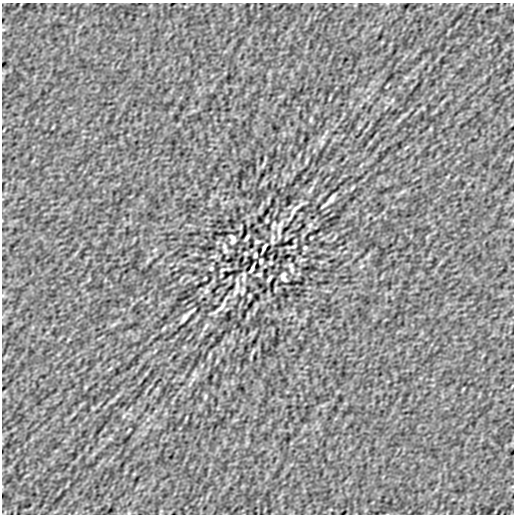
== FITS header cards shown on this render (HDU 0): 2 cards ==
NAXIS1  =                  512
NAXIS2  =                  512

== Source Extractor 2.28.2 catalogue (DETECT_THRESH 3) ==
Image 512 x 512 px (HDU 0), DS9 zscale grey, 1 PNG px = 1 image px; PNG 516 x 516 px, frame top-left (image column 1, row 512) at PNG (2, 3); no overlay
Background 1.41e-08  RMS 8.5e-07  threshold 2.56e-06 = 3 sigma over >= 5 px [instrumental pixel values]
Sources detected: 33; all 33 listed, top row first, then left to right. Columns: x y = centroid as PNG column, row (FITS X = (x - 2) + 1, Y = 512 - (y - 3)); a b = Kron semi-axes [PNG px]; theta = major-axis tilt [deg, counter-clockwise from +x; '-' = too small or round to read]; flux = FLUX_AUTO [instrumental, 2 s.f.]
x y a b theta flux
311 120 8 4 81 7.1e-05
307 161 9 3 69 7.5e-05
310 190 12 3 59 1.2e-04
331 199 7 3 59 1.6e-04
296 208 21 4 37 2.5e-04
281 224 11 6 53 2.4e-04
310 225 7 5 46 1.1e-04
247 238 6 2 54 1.1e-04
233 239 8 5 -80 1.7e-04
257 242 4 3 - 8.2e-05
294 246 5 2 - 6.5e-05
264 247 8 3 65 1.3e-04
305 248 4 3 - 6.5e-05
245 253 3 2 - 5.6e-05
255 255 4 3 - 9.3e-05
261 261 4 3 - 9.3e-05
271 263 3 2 - 5.6e-05
211 268 4 3 - 6.5e-05
252 269 8 3 65 1.3e-04
292 269 8 5 -80 1.1e-04
222 270 5 2 - 6.5e-05
259 274 4 3 - 8.2e-05
283 277 8 5 -80 1.7e-04
205 278 3 2 - 4.5e-05
269 278 6 2 54 1.1e-04
206 291 7 5 46 1.1e-04
235 292 11 6 53 2.3e-04
242 292 8 3 71 6.9e-05
220 308 21 4 37 2.5e-04
185 317 7 3 59 1.6e-04
164 328 6 4 70 5.1e-05
209 355 9 3 69 7.5e-05
205 396 8 4 81 7.1e-05